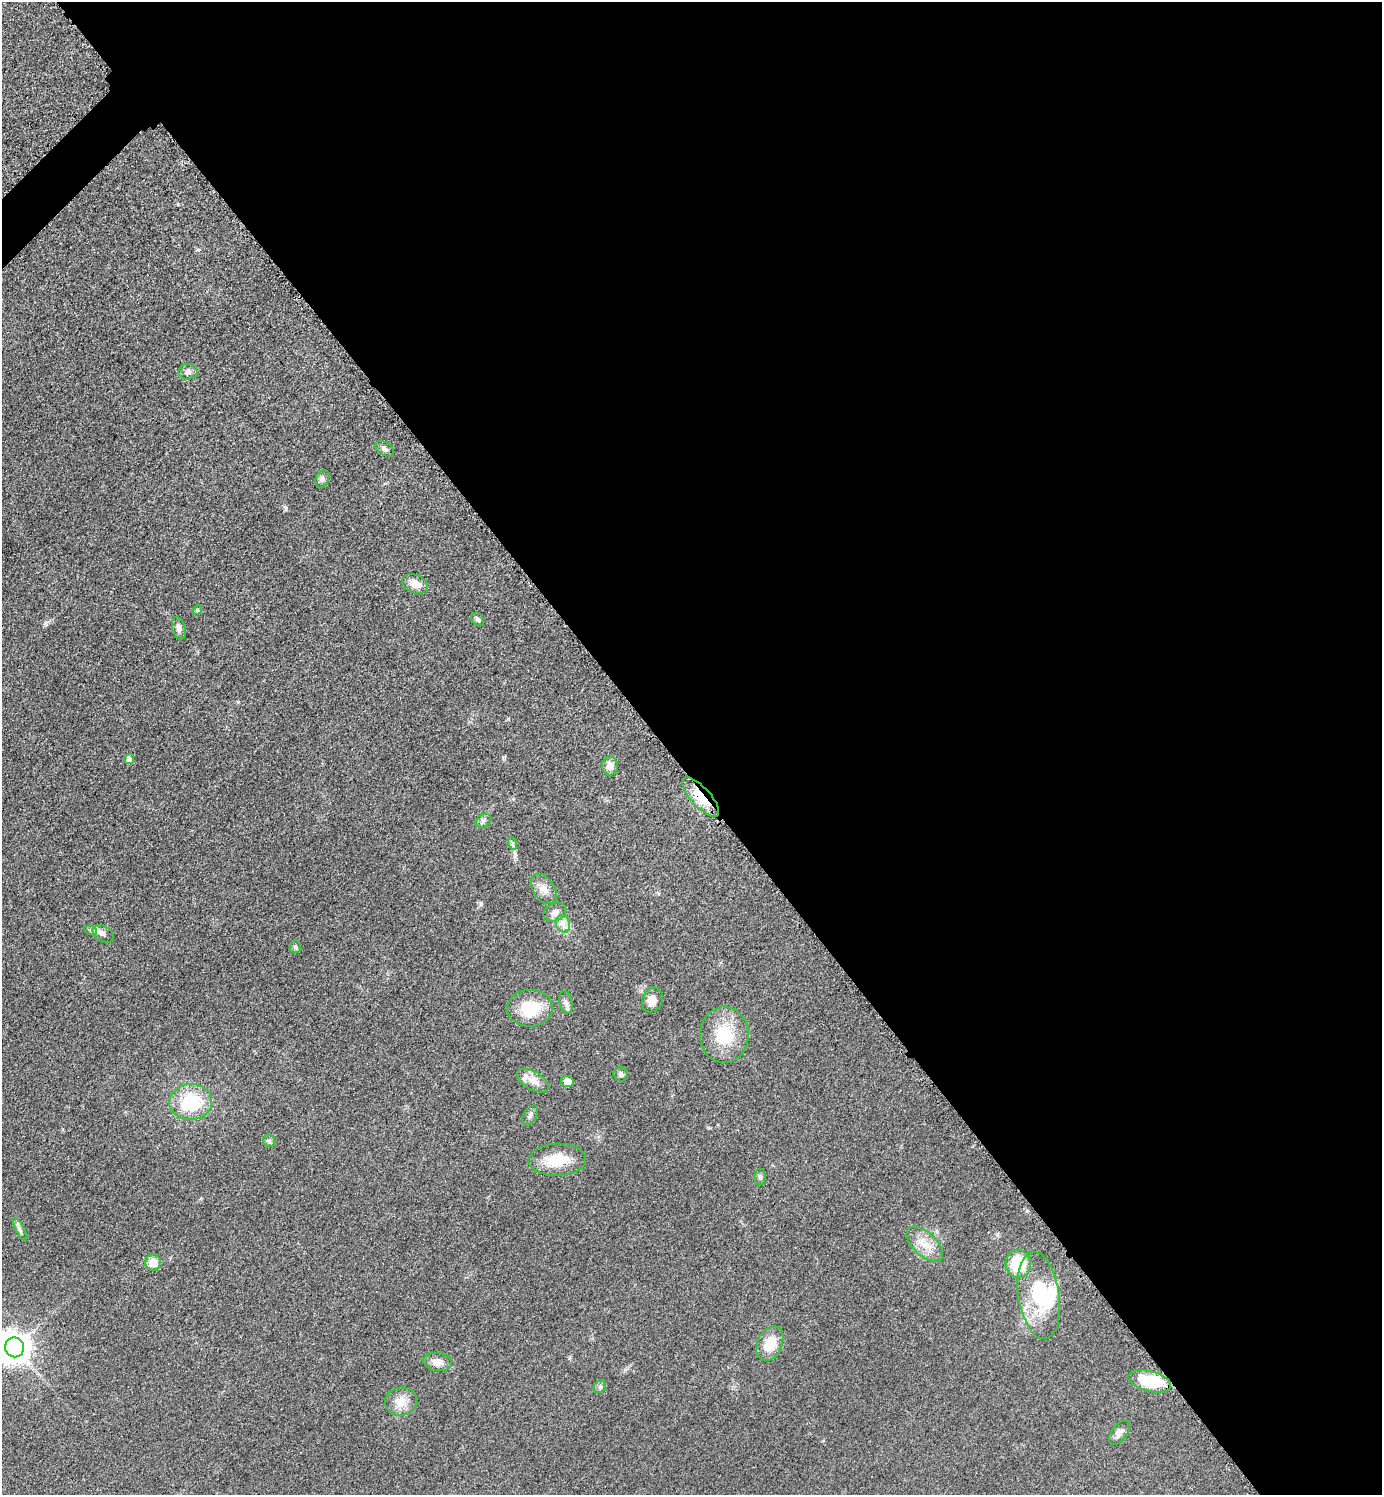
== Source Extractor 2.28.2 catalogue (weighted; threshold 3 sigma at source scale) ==
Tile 8 of 4 x 4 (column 4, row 2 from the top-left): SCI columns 4346-5725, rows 2999-4491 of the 6030 x 6036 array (HDU 1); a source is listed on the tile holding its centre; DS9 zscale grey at full resolution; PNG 1384 x 1497 px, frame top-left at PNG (2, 2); each listed source drawn as its Kron ellipse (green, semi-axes under 4 px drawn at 4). Shown black and unused: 52% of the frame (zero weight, under 3 of 5 exposures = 3% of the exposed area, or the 3 px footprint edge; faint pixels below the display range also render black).
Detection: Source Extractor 2.28.2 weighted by HDU 2 'WHT'; one run over the whole footprint, this tile lists its part. Background 0.0488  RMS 0.0059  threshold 0.0263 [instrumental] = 3 sigma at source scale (4.5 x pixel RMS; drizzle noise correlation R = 1.50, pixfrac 1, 0.05/0.05 arcsec/px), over >= 5 px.
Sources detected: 47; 3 inside a brighter object's white glare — neither listed nor drawn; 2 inside a brighter listed object's ellipse — not listed separately; the other 42 listed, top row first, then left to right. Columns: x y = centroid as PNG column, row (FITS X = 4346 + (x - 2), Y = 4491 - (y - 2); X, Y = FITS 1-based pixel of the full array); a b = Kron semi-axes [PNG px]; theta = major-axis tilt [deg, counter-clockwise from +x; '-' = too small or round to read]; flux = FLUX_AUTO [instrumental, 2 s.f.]
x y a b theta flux
188 372 9 8 - 2.1
385 449 10 6 -34 1.8
322 479 9 6 64 1.8
415 584 13 9 -24 6.3
197 610 5 4 - 0.72
477 619 7 6 - 1.6
179 628 11 6 -74 2.2
129 759 5 5 - 2.5
610 766 9 8 - 3.6
701 797 25 9 -48 15
483 821 8 6 35 1.6
512 843 7 4 -72 1
544 889 17 10 -58 5.2
555 912 12 9 26 3.3
563 924 9 6 -69 3.1
91 931 6 4 -19 0.98
103 934 11 7 -29 2.9
295 947 6 5 - 1
652 1000 13 10 67 6.1
566 1002 12 6 -78 2.1
530 1008 23 18 1 19
724 1035 28 24 90 24
621 1074 7 7 - 1.6
533 1081 18 9 -31 5.4
567 1082 6 5 - 3.5
191 1102 21 18 3 29
530 1115 11 6 57 1.8
269 1141 6 6 - 1.2
557 1160 29 16 2 15
760 1177 8 6 90 1.3
20 1229 12 4 -62 1.6
925 1244 22 11 -44 9
153 1262 8 7 - 6.8
1018 1264 14 13 - 20
1039 1295 44 20 -81 29
770 1343 18 12 65 13
15 1347 10 9 - 940
437 1362 14 9 -9 5.1
1150 1381 22 10 -14 27
600 1387 7 5 44 1.2
401 1402 16 14 5 7.6
1119 1432 14 7 52 2.7
Overlapping masked pixels (flux is a lower limit): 1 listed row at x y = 701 797
Isophote crosses this tile's border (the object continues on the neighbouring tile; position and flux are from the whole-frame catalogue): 1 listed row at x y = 15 1347
Unlisted compact peaks at least as high as the median listed source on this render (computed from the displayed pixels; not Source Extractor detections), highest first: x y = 286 508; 481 904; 508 719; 1027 1211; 45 623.